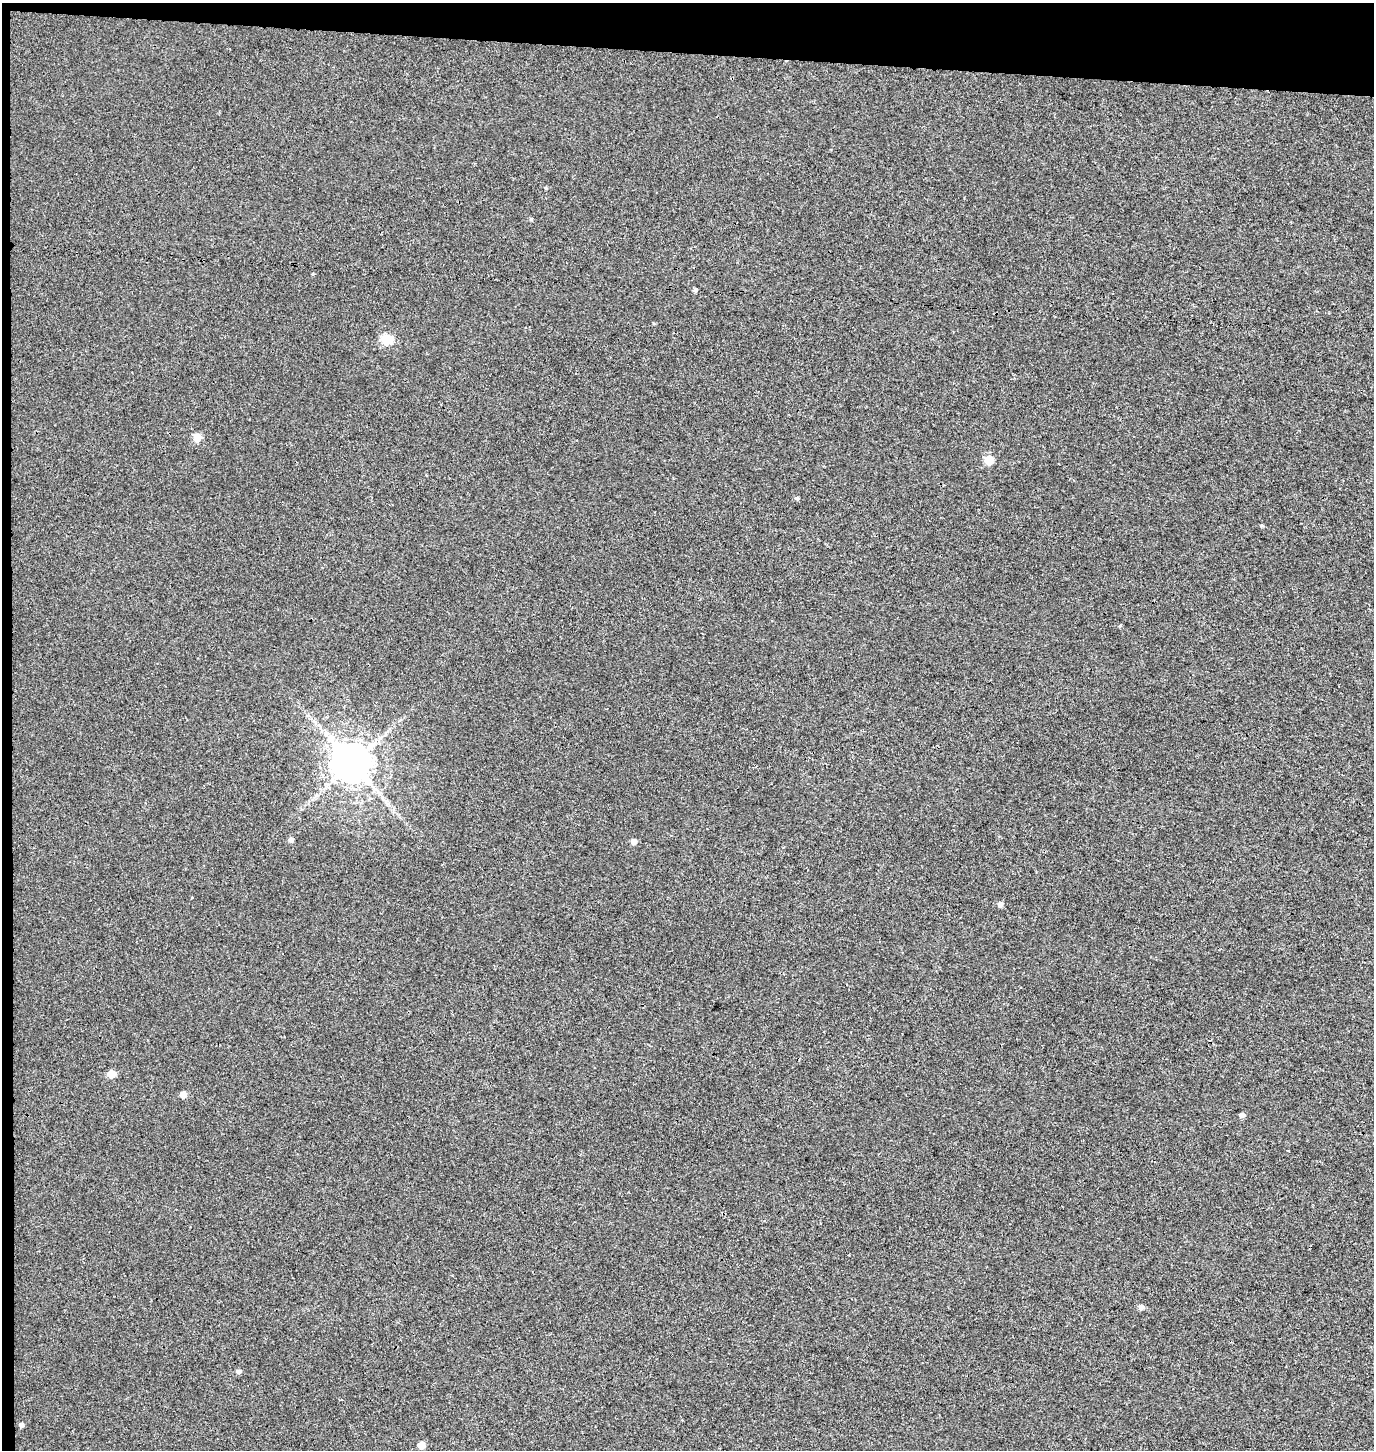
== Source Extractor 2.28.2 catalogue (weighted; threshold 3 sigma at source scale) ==
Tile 1 of 3 x 3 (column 1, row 1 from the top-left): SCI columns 271-1642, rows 2907-4354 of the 4654 x 4357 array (HDU 1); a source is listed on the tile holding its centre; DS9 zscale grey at full resolution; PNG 1376 x 1452 px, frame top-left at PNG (2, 3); no overlay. Shown black and unused: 4% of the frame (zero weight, under 3 of 4 exposures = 5% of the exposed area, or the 3 px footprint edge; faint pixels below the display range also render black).
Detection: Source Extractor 2.28.2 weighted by HDU 2 'WHT'; one run over the whole footprint, this tile lists its part. Background 0.00251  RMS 0.004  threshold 0.0179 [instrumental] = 3 sigma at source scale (4.5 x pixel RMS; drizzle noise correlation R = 1.50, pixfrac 1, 0.0396/0.0396 arcsec/px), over >= 5 px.
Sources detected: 20; all 20 listed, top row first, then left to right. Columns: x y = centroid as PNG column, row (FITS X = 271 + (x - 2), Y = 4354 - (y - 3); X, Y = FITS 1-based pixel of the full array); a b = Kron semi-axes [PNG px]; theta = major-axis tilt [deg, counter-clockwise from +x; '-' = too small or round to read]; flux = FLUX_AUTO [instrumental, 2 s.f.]
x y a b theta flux
546 188 5 3 - 0.35
531 219 5 4 - 0.46
695 290 5 4 - 0.85
386 340 6 5 - 25
197 437 5 5 - 11
989 460 5 5 - 14
797 498 5 4 - 0.7
1262 525 5 4 - 0.5
1120 626 4 4 - 0.44
352 763 11 10 - 1300
291 840 5 5 - 1.4
634 841 5 5 - 2.1
1000 904 5 4 - 1.9
111 1074 5 5 - 8.6
183 1095 5 5 - 3.7
1242 1115 5 5 - 1.5
1141 1307 5 5 - 1.6
238 1372 5 5 - 0.97
21 1425 5 5 - 1
421 1445 5 5 - 4.3